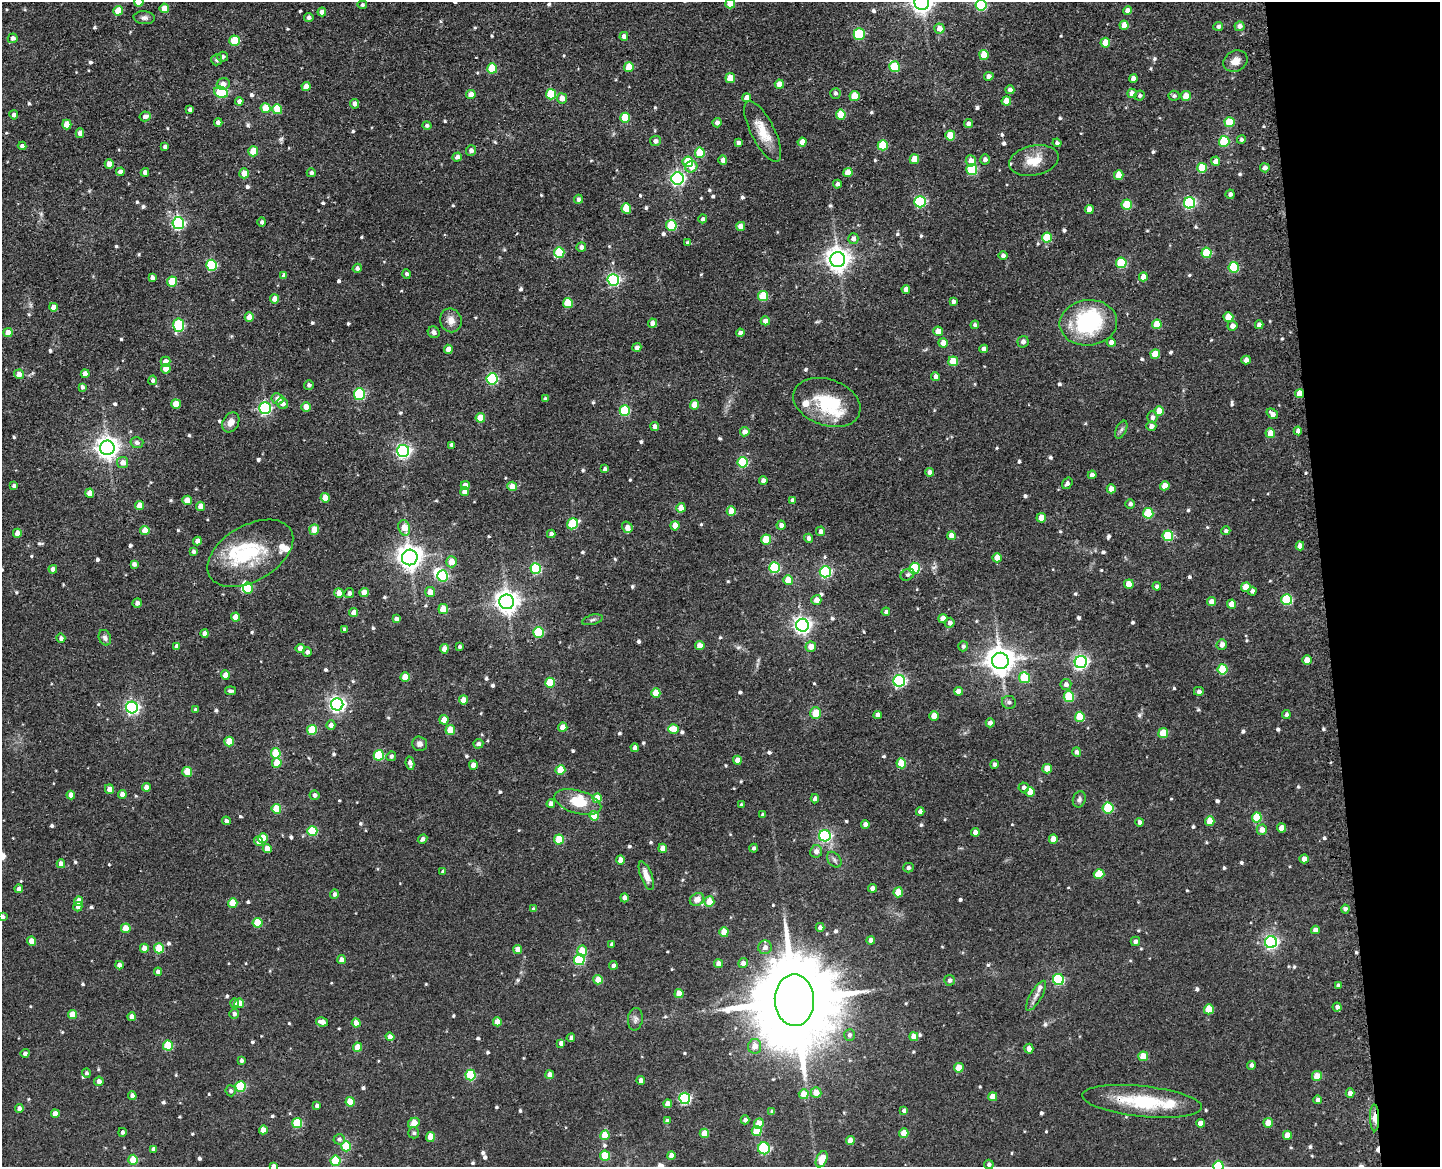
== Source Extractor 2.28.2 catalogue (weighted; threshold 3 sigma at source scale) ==
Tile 9 of 3 x 4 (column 3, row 3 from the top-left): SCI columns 3182-4619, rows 1277-2441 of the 4896 x 4920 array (HDU 1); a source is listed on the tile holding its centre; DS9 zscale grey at full resolution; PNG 1442 x 1169 px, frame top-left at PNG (2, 2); each listed source drawn as its Kron ellipse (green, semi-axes under 4 px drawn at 4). Shown black and unused: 8% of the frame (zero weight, under 3 of 4 exposures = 9% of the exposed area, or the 3 px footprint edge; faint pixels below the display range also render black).
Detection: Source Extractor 2.28.2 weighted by HDU 2 'WHT'; one run over the whole footprint, this tile lists its part. Background 0.0674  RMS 0.008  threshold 0.0358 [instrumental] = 3 sigma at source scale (4.5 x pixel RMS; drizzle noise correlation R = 1.50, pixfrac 1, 0.05/0.05 arcsec/px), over >= 5 px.
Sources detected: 755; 4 inside a brighter object's white glare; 1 cosmic-ray / hot-pixel residue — neither listed nor drawn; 12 inside a brighter listed object's ellipse — not listed separately; of the other 738, all 500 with FLUX_AUTO >= 1.88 (the completeness limit of this list) listed and drawn (238 fainter detections not listed), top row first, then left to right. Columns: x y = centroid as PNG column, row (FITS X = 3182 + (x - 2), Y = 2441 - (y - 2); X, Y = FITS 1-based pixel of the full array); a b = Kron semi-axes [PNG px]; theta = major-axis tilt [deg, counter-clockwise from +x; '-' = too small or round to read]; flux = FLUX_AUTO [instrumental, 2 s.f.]
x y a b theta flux
139 2 5 4 - 15
922 3 7 7 - 610
730 4 5 5 - 13
362 5 5 4 - 1.9
981 5 5 5 - 77
164 8 5 4 - 11
1128 10 4 4 - 6.8
118 11 5 5 - 17
322 12 4 4 - 5.1
309 17 5 4 - 2.7
144 18 10 6 -4 3.2
1124 25 4 4 - 9.1
1218 26 5 4 - 2.4
1239 26 5 4 - 4.5
939 29 5 5 - 6.7
859 34 5 5 - 55
624 36 4 4 - 3.7
13 38 5 4 - 3.5
235 41 5 5 - 35
1105 43 5 5 - 16
984 55 5 5 - 18
223 57 5 5 - 2.5
217 60 6 5 - 2.4
1235 61 12 10 29 7.2
629 67 5 4 - 15
895 67 5 5 - 38
492 68 5 5 - 31
989 76 5 4 - 3.6
730 78 5 5 - 13
1133 78 4 4 - 5.1
223 84 6 6 - 4.7
779 84 4 4 - 11
306 86 4 4 - 6.2
1010 90 4 4 - 2.8
221 92 7 5 -21 54
835 93 5 5 - 2.4
1132 93 5 4 - 6.3
551 94 5 5 - 34
471 95 4 4 - 6.9
854 96 5 5 - 20
1140 96 5 5 - 1.9
1174 96 5 5 - 2
1186 96 5 5 - 15
562 98 5 5 - 7.2
747 98 4 4 - 6.6
239 101 4 4 - 3.9
1006 101 5 4 - 14
355 104 5 4 - 4.7
266 108 5 5 - 20
277 109 5 5 - 22
190 110 4 4 - 2.4
14 115 4 4 - 3.8
841 115 5 5 - 25
145 116 5 5 - 3.8
625 118 5 5 - 25
218 122 4 4 - 4.2
1230 122 5 5 - 30
717 123 4 4 - 3.5
67 124 5 4 - 16
968 124 4 4 - 3.5
427 125 5 4 - 2.2
763 131 33 12 -63 18
80 133 5 4 - 5.3
950 135 5 5 - 21
1241 139 4 4 - 2
655 141 5 5 - 3.5
1224 141 5 5 - 46
802 142 4 4 - 7.4
738 143 4 3 - 2.6
1057 143 4 4 - 2
883 145 5 5 - 32
22 146 4 4 - 4
165 147 4 4 - 2.9
471 150 5 5 - 3.5
253 151 5 5 - 20
700 153 5 5 - 30
457 157 5 4 - 3.5
914 159 5 4 - 14
985 159 5 4 - 3.3
723 160 4 4 - 4.8
1034 160 25 15 12 15
971 161 5 5 - 7.1
1216 161 4 4 - 6.6
688 162 5 5 - 35
109 164 4 4 - 8.9
691 167 6 5 - 7.5
1202 168 5 5 - 30
1265 168 5 4 - 3.6
972 170 5 5 - 54
120 172 4 4 - 4.7
145 172 4 4 - 4.3
244 173 5 5 - 8
311 173 4 4 - 2.4
848 173 4 4 - 13
1119 175 5 4 - 14
678 178 6 6 - 200
837 184 4 4 - 2.3
1230 194 4 4 - 2.6
578 199 5 4 - 2.4
920 202 5 5 - 88
1190 203 5 5 - 110
1127 205 5 5 - 34
626 208 5 5 - 21
1089 210 4 4 - 10
703 219 4 4 - 2.6
262 222 4 4 - 1.9
178 223 6 6 - 130
671 225 5 5 - 39
741 226 4 4 - 8.2
1047 238 5 5 - 25
853 239 5 5 - 3.5
688 243 4 4 - 2.1
581 247 5 5 - 3.6
559 252 5 5 - 41
1206 253 5 5 - 39
1003 255 4 4 - 2.6
838 260 7 7 - 700
1121 263 5 5 - 45
211 265 5 5 - 58
1234 267 5 5 - 47
357 268 5 4 - 2.6
406 274 5 4 - 1.9
284 275 4 4 - 2.7
152 277 4 4 - 2.7
1143 277 4 4 - 7.5
613 280 6 6 - 130
172 282 5 5 - 26
906 289 4 4 - 5.4
763 296 5 5 - 34
275 299 4 4 - 8.3
953 302 4 4 - 2.6
568 303 5 5 - 27
53 307 4 4 - 7
249 317 5 4 - 7.5
1228 317 5 4 - 14
451 320 12 10 -70 6.7
765 321 4 4 - 5.3
652 323 4 4 - 5
1088 323 29 22 6 76
1157 324 5 5 - 18
179 325 7 5 85 68
975 325 4 4 - 1.9
1259 325 4 4 - 3.9
1232 326 5 5 - 4.7
938 331 5 4 - 10
434 332 6 5 - 2.6
8 333 4 4 - 9.1
740 333 4 4 - 3.7
1023 342 6 5 - 3.4
1111 342 4 4 - 4.5
943 343 5 4 - 6.9
637 347 4 4 - 3.2
448 349 4 4 - 8
983 349 4 4 - 3.7
1155 354 5 4 - 16
1246 360 4 4 - 5.8
953 361 5 5 - 23
165 362 5 5 - 6.5
166 369 4 4 - 10
19 374 5 4 - 5.7
85 374 4 4 - 5.8
935 376 4 4 - 3.5
492 379 5 5 - 85
153 380 4 4 - 2.7
309 385 5 4 - 2.2
82 387 4 3 - 2.5
359 394 5 5 - 72
1300 394 4 4 - 12
278 399 6 5 - 5.8
545 399 4 4 - 1.9
827 402 35 23 -19 39
282 403 6 5 - 4.6
176 404 5 5 - 13
694 405 5 4 - 13
306 407 5 4 - 8
265 408 6 5 - 120
625 410 5 5 - 53
1159 411 5 4 - 14
1272 414 6 4 -38 4.1
1152 417 6 5 - 2.8
480 418 5 5 - 16
231 422 11 8 61 5.9
1151 426 5 4 - 4
655 427 4 4 - 3.7
1121 430 9 5 63 1.9
1298 431 4 4 - 3.7
745 432 5 4 - 5.5
1270 433 5 4 - 12
137 443 6 5 - 3
452 445 4 3 - 2.1
107 448 7 7 - 610
403 451 6 6 - 210
743 462 5 5 - 52
123 463 5 5 - 5.7
605 469 4 4 - 2.5
930 472 4 4 - 4.2
1092 475 4 4 - 3.5
763 480 4 4 - 3.5
1067 483 6 4 54 2.2
465 485 4 4 - 6.5
14 486 4 3 - 2.1
512 486 5 4 - 8.2
1165 486 5 4 - 8.8
1111 489 4 4 - 7.1
465 492 4 4 - 6.5
90 493 4 4 - 6.7
325 498 5 4 - 14
187 500 4 4 - 10
792 500 4 4 - 2.3
1130 504 5 4 - 2.3
140 506 4 4 - 10
200 506 4 4 - 6.5
681 508 5 4 - 13
731 511 4 4 - 13
1148 513 5 5 - 36
1041 518 4 4 - 12
573 524 6 5 - 44
781 525 4 4 - 3.5
675 526 4 4 - 9.6
627 527 6 5 - 3.9
404 528 8 5 -72 12
145 530 4 4 - 12
314 530 5 5 - 11
821 531 4 4 - 3.3
1226 531 4 4 - 2
17 533 4 4 - 7.1
551 534 4 4 - 2.8
951 536 4 4 - 8.1
1168 536 5 5 - 53
809 538 4 4 - 3.3
766 539 5 5 - 28
197 541 4 4 - 4.6
1300 546 4 4 - 5.5
194 552 4 3 - 2
250 553 47 28 30 54
410 557 8 7 - 750
997 558 4 4 - 9.9
451 562 5 5 - 11
134 564 4 4 - 3
775 568 5 5 - 60
914 568 5 5 - 56
53 569 4 4 - 4.5
536 569 5 5 - 61
825 572 5 5 - 91
907 575 7 5 29 2.2
443 576 5 5 - 73
788 580 5 5 - 20
1129 584 5 4 - 16
1157 586 4 4 - 2.5
1246 587 5 5 - 13
248 588 5 5 - 19
1252 591 4 4 - 2.5
430 592 5 5 - 8.9
339 593 4 4 - 8.2
349 593 5 5 - 2.8
364 593 4 4 - 12
816 600 5 4 - 7.1
1287 600 5 5 - 64
1211 601 4 4 - 5.6
507 602 7 7 - 630
137 603 5 4 - 3.5
1231 604 5 4 - 9.9
443 609 5 5 - 17
354 612 4 4 - 5.8
886 612 4 4 - 2.2
235 617 4 4 - 11
943 618 4 4 - 6.8
396 619 4 4 - 3.3
592 620 10 5 15 1.9
950 623 5 5 - 3.4
802 625 6 6 - 320
345 630 4 4 - 3.4
539 632 5 5 - 52
205 633 4 4 - 6.2
61 638 4 4 - 2.6
105 638 8 6 -67 2.7
1222 645 5 5 - 4.8
177 646 4 4 - 3.3
700 646 4 4 - 7.3
963 646 5 4 - 2.3
460 647 4 3 - 2
811 647 5 5 - 8
300 648 4 4 - 5.6
444 649 5 4 - 6.5
307 652 4 4 - 3
1307 660 5 4 - 9
1000 661 8 8 - 1100
1081 662 6 6 - 190
1223 669 5 5 - 30
225 675 4 4 - 9.8
405 677 4 4 - 13
1024 678 5 5 - 35
899 681 6 6 - 130
550 683 5 5 - 23
1066 684 5 5 - 3.8
230 691 5 3 - 2
958 691 4 4 - 5.5
1199 691 5 4 - 2.8
656 693 5 4 - 18
1069 697 5 5 - 41
463 700 4 4 - 8.8
1009 702 7 6 - 2.6
337 704 6 6 - 250
132 707 6 6 - 180
196 710 4 4 - 1.9
816 713 6 5 - 14
1286 714 4 4 - 2.4
878 715 4 4 - 3.5
934 716 4 4 - 11
1080 717 5 5 - 27
444 720 5 4 - 10
990 723 4 4 - 3.5
331 725 5 4 - 3.7
563 727 4 4 - 11
674 729 5 5 - 13
312 730 5 5 - 28
450 730 5 4 - 16
1163 733 5 5 - 20
229 742 5 5 - 19
419 744 7 7 - 3.6
478 744 5 4 - 2.7
635 748 4 4 - 4.8
1077 752 5 4 - 2.8
276 753 5 5 - 28
379 755 5 5 - 43
391 756 5 4 - 2.2
737 760 4 4 - 8.3
277 763 5 4 - 17
410 763 7 4 -79 4.7
901 763 5 5 - 22
994 764 4 3 - 2.2
473 765 4 4 - 5.3
1047 769 5 4 - 14
560 770 5 5 - 22
187 772 5 5 - 21
146 787 4 4 - 5.6
1024 787 5 5 - 2.9
109 789 5 4 - 5.6
1030 792 5 4 - 14
122 794 4 4 - 6.3
71 795 4 4 - 5.7
315 795 5 5 - 2.8
597 798 5 4 - 13
815 799 4 4 - 4
1079 799 8 6 69 2.1
578 802 24 11 -16 19
551 804 4 4 - 3.7
741 805 4 3 - 1.9
1108 808 5 5 - 42
276 809 5 5 - 24
920 812 4 4 - 4.5
763 815 4 3 - 2.3
594 816 5 4 - 16
1257 818 5 5 - 32
226 821 4 4 - 2
1210 821 5 4 - 12
1140 822 4 4 - 3.1
865 824 4 4 - 4.7
1282 828 4 4 - 8.5
1262 830 5 5 - 6.2
312 831 5 5 - 38
975 832 4 4 - 5.7
825 836 6 5 - 130
263 838 5 5 - 25
422 839 5 4 - 2.2
559 839 5 5 - 26
1053 839 4 4 - 9.1
258 841 5 4 - 4.2
267 848 4 4 - 7.6
663 848 4 4 - 7.3
754 848 4 4 - 2.2
816 851 6 6 - 4
1304 859 4 4 - 6.2
620 860 4 4 - 6.8
834 860 9 6 -50 2.5
61 864 4 4 - 5.1
908 868 5 5 - 2.4
443 871 4 3 - 2.4
1099 874 5 5 - 20
646 876 15 5 -69 8
872 888 4 4 - 5.3
19 889 4 4 - 5
898 892 5 4 - 15
334 894 5 4 - 2.6
624 898 4 4 - 3.4
697 899 7 6 - 7.9
79 901 5 4 - 8.6
709 902 5 5 - 12
233 903 5 5 - 19
78 907 4 4 - 3.1
533 909 4 4 - 1.9
1345 909 4 4 - 2.8
2 917 4 4 - 2.2
258 923 5 5 - 25
820 927 4 4 - 2.8
126 928 5 4 - 15
1315 930 4 4 - 4.4
724 932 5 4 - 13
871 940 4 4 - 3.7
31 941 4 4 - 8.8
1135 941 5 4 - 2.7
1271 942 6 6 - 190
612 944 4 4 - 1.9
765 947 7 6 - 3.8
144 948 4 4 - 7.2
159 948 5 5 - 28
518 949 4 4 - 7.2
582 951 5 5 - 16
341 960 4 4 - 4.6
579 960 5 5 - 72
743 963 5 4 - 4
718 964 4 4 - 6.2
119 965 4 4 - 4.6
613 965 4 4 - 2.5
158 972 4 4 - 4.2
598 980 5 4 - 14
950 980 5 5 - 2.5
1058 980 5 5 - 73
1338 985 4 3 - 2
679 993 4 4 - 12
1036 996 17 5 59 4.3
794 1000 26 19 -87 16000
234 1003 5 4 - 2.6
239 1003 5 4 - 12
1337 1007 4 4 - 2.6
1209 1009 5 5 - 19
72 1014 4 4 - 9.4
234 1014 5 5 - 2.7
132 1017 4 4 - 4.5
635 1019 11 7 83 3.2
322 1022 6 4 -10 5.2
497 1022 4 4 - 9.2
356 1023 4 4 - 8.7
849 1035 6 5 - 2.2
390 1037 4 4 - 5.1
914 1037 4 4 - 7.8
571 1038 4 4 - 2.5
561 1043 4 4 - 3.5
168 1046 5 5 - 37
755 1046 7 6 - 7.7
357 1047 4 4 - 14
1029 1049 5 4 - 4.5
25 1053 4 4 - 2.4
1143 1056 5 5 - 17
241 1060 4 4 - 2.1
1251 1065 4 4 - 2.5
959 1068 5 4 - 15
86 1073 5 4 - 1.9
470 1075 5 5 - 44
550 1075 4 4 - 8.4
1317 1076 5 5 - 12
641 1080 4 4 - 6.3
99 1081 5 4 - 3.6
240 1087 5 5 - 51
231 1091 5 5 - 2
816 1093 5 5 - 9.7
1350 1093 4 4 - 4.9
804 1094 5 5 - 13
132 1096 4 4 - 5
993 1097 4 4 - 11
685 1098 5 5 - 98
1318 1100 4 4 - 4.3
1142 1101 60 15 -6 51
350 1102 5 4 - 16
668 1104 4 4 - 5.7
317 1106 4 4 - 2.8
19 1108 4 4 - 3.9
904 1111 4 4 - 3
772 1112 4 4 - 2.4
55 1114 4 4 - 6.7
1374 1118 13 4 -88 7.6
745 1120 4 4 - 2.9
667 1121 4 4 - 4.3
297 1123 5 5 - 40
414 1123 6 5 - 15
759 1123 5 5 - 11
1200 1123 4 4 - 6.8
1268 1123 5 4 - 12
263 1130 4 4 - 6.7
757 1131 5 5 - 23
122 1132 4 4 - 2
414 1133 5 5 - 2
704 1133 4 4 - 11
904 1133 4 4 - 13
605 1135 5 4 - 19
1287 1135 4 4 - 8.9
431 1137 5 4 - 16
339 1139 5 5 - 2.3
850 1141 4 4 - 10
346 1146 5 5 - 25
764 1148 6 6 - 64
153 1149 4 4 - 3
671 1155 4 4 - 6.1
605 1156 5 5 - 28
822 1159 9 5 65 18
133 1160 5 5 - 24
335 1161 5 5 - 38
989 1164 5 4 - 2.1
274 1166 4 4 - 2.6
1218 1166 5 5 - 54
Overlapping masked pixels (flux is a lower limit): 3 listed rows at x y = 1300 394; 1142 1101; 1374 1118
Isophote crosses this tile's border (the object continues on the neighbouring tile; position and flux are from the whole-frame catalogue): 7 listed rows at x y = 139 2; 922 3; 730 4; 981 5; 2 917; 274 1166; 1218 1166